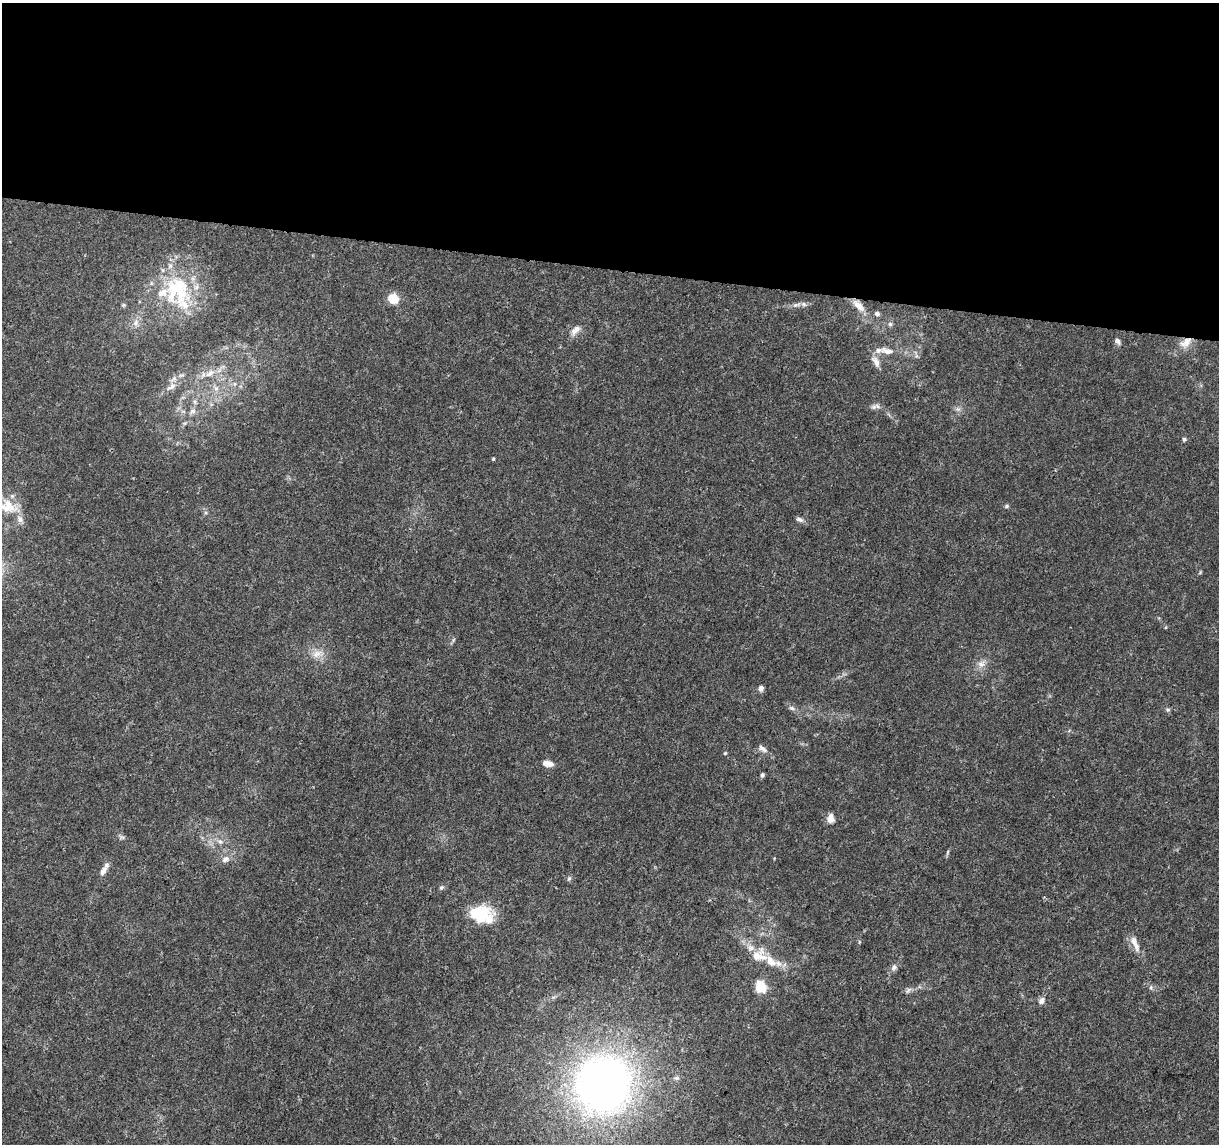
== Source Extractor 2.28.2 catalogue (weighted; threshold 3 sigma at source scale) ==
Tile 3 of 4 x 4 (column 3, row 1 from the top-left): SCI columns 2435-3651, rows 3658-4799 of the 4875 x 5084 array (HDU 1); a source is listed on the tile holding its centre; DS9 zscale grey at full resolution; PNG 1221 x 1146 px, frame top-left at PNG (2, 3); no overlay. Shown black and unused: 23% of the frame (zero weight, under 3 of 5 exposures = <1% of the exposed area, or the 3 px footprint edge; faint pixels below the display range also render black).
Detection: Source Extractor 2.28.2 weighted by HDU 2 'WHT'; one run over the whole footprint, this tile lists its part. Background 0.007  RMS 0.0012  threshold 0.00538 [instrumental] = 3 sigma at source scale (4.5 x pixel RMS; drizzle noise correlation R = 1.50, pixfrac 1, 0.0396/0.0396 arcsec/px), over >= 5 px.
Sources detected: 60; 6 inside a brighter listed object's ellipse — not listed separately; the other 54 listed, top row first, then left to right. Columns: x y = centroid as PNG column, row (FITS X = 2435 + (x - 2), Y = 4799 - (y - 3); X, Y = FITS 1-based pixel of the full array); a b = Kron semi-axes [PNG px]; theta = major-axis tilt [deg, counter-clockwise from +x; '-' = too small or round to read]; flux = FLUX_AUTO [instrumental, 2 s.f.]
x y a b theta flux
178 288 46 35 85 11
393 299 7 7 - 4.1
123 305 6 5 - 0.18
796 305 13 5 12 0.53
859 306 21 8 -45 1.5
877 314 6 5 - 0.42
136 323 11 8 78 0.73
890 324 6 6 - 0.26
575 330 16 8 49 0.85
1117 341 7 6 - 0.45
1186 342 18 11 43 1.6
887 351 19 8 -9 1.4
876 362 16 8 -57 0.87
210 373 16 8 31 1.2
235 384 6 5 - 0.28
171 387 18 7 34 0.97
216 388 7 6 - 0.44
195 402 7 4 -72 0.24
874 407 8 6 22 0.36
193 411 10 6 31 0.49
1184 439 5 4 - 0.26
493 459 4 4 - 0.13
1006 506 6 4 28 0.2
10 507 29 12 -46 2.5
799 519 10 6 -18 0.41
1200 572 6 4 57 0.13
453 640 7 4 71 0.19
317 654 15 8 27 1
981 664 11 8 1 0.74
761 688 7 6 - 0.39
792 708 9 5 -26 0.34
1168 710 6 5 - 0.21
763 749 14 6 -37 0.52
725 753 5 4 - 0.14
548 763 12 6 -9 0.92
762 775 5 4 - 0.22
830 818 9 7 85 1
220 841 8 6 -27 0.44
947 852 8 4 80 0.19
225 859 11 8 37 0.66
103 871 12 7 53 0.7
569 879 6 4 44 0.2
441 887 7 5 48 0.23
481 914 29 20 -13 5.1
1135 944 27 7 -69 1.1
751 948 11 9 -2 0.83
771 961 21 12 -43 2.2
894 968 10 7 68 0.45
761 987 6 5 - 11
1151 987 6 4 72 0.17
908 990 10 5 54 0.31
1041 1001 7 6 - 0.55
676 1078 7 5 -17 0.26
603 1084 57 55 54 67
Overlapping masked pixels (flux is a lower limit): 1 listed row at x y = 1186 342
Isophote crosses this tile's border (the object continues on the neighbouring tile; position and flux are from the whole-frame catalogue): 1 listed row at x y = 10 507